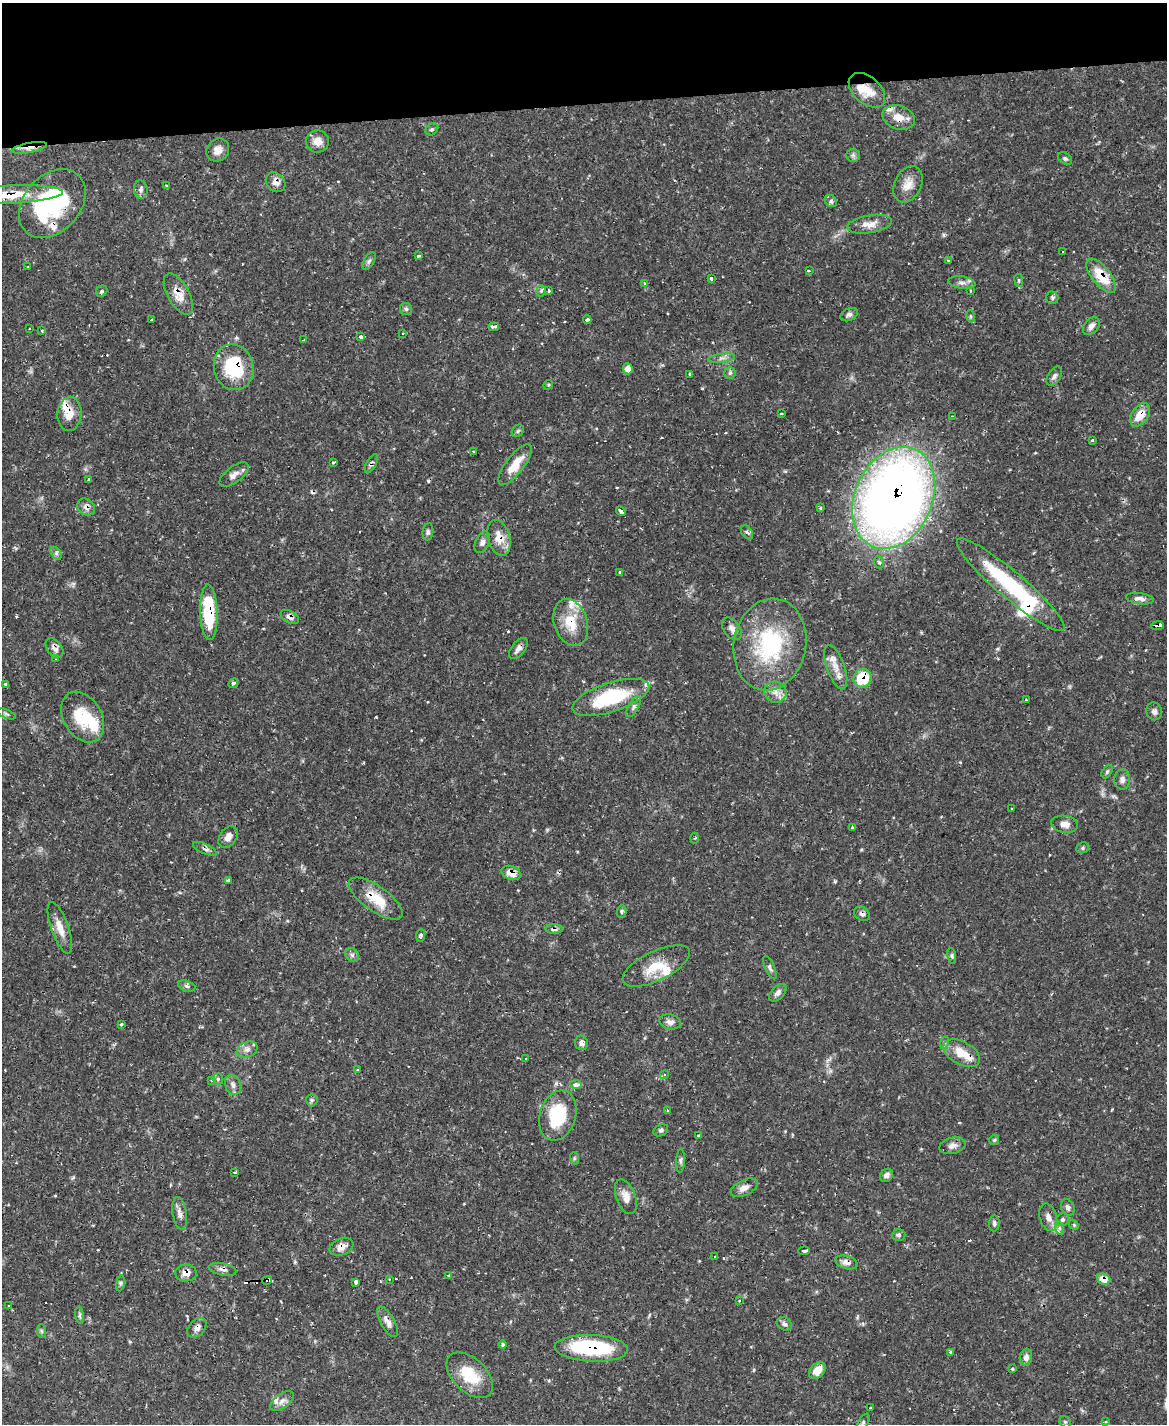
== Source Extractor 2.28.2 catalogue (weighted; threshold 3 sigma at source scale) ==
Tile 3 of 4 x 3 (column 3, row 1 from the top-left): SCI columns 2330-3494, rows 3082-4503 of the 4658 x 4633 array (HDU 1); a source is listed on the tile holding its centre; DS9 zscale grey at full resolution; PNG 1169 x 1426 px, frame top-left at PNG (2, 3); each listed source drawn as its Kron ellipse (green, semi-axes under 4 px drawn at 4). Shown black and unused: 7% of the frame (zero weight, under 2 of 3 exposures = <1% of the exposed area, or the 3 px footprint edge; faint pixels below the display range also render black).
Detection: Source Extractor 2.28.2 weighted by HDU 2 'WHT'; one run over the whole footprint, this tile lists its part. Background 0.119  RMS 0.0032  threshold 0.0145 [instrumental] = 3 sigma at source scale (4.5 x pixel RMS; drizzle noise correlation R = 1.50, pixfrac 1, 0.05/0.05 arcsec/px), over >= 5 px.
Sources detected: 214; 4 inside a brighter object's white glare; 16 cosmic-ray / hot-pixel residue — neither listed nor drawn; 9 inside a brighter listed object's ellipse — not listed separately; the other 185 listed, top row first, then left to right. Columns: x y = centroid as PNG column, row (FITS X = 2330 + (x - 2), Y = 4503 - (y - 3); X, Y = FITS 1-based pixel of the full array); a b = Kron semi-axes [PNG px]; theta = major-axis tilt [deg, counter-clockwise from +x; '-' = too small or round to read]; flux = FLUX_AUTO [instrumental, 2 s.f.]
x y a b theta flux
867 90 21 13 -42 6
899 118 17 11 -17 4.2
432 129 7 5 38 0.57
317 141 11 11 - 2.9
29 148 18 5 11 2
218 150 12 10 45 2.8
853 155 7 6 - 0.85
1065 158 8 5 -36 0.69
276 182 11 8 -47 2.3
908 184 19 13 63 3.9
167 186 3 3 - 3.3
141 190 9 6 -84 1.1
8 195 55 9 3 11
831 201 6 5 - 0.65
52 204 39 28 48 31
870 224 22 9 9 3.5
1062 252 3 3 - 2
418 256 3 3 - 0.75
949 260 4 3 - 0.46
369 261 10 5 59 0.89
28 267 3 2 - 0.28
809 271 4 2 - 0.81
1101 276 20 9 -51 8.4
711 278 3 3 - 0.75
1019 280 6 3 -83 0.5
962 282 14 6 -8 1.5
644 283 3 3 - 0.34
102 291 6 5 - 0.69
541 291 6 4 74 0.67
549 291 3 3 - 0.47
970 291 4 2 - 0.29
178 294 23 10 -60 4.5
1052 298 6 6 - 0.62
406 309 6 6 - 0.69
849 315 9 6 24 1
970 316 6 4 -71 0.43
587 319 4 3 - 0.8
152 320 3 3 - 1.6
1091 326 10 6 51 1.7
494 327 5 3 - 1.3
30 329 2 2 - 0.32
42 331 3 3 - 0.36
402 333 3 2 - 0.33
361 337 4 3 - 2.9
304 340 3 2 - 0.37
722 358 13 3 7 1
234 367 23 19 -74 19
628 369 5 5 - 2.6
730 373 5 5 - 0.58
690 374 3 3 - 0.48
1054 376 10 6 57 1.1
548 385 5 4 - 0.4
781 413 3 2 - 0.38
70 414 17 12 84 4.5
1140 415 13 8 55 5
952 416 3 3 - 0.38
518 431 7 5 46 0.63
1092 440 3 2 - 0.32
473 451 3 2 - 0.29
333 462 3 2 - 0.43
371 464 11 4 62 0.96
515 465 24 9 53 6.4
234 475 17 8 37 2.3
88 479 3 3 - 0.54
894 498 53 38 66 320
86 507 9 7 -37 1.6
820 508 4 3 - 0.6
621 511 5 3 - 1.7
428 532 9 5 84 0.79
747 532 8 5 -53 0.81
499 538 18 11 -74 4.8
482 542 11 7 65 1.4
56 553 7 4 -58 0.75
879 562 6 5 - 0.62
620 572 3 3 - 0.68
1011 585 70 13 -40 31
1140 599 14 5 -7 1.7
209 612 28 8 -88 21
290 617 10 6 -29 1.3
571 622 24 16 -71 8.8
1157 626 6 3 7 9.7
732 629 12 8 -53 1.6
770 645 46 36 79 34
54 648 11 7 -52 1.9
518 648 12 6 51 1.8
56 659 3 3 - 0.29
836 667 23 9 -70 3.8
862 678 9 9 - 12
233 683 5 4 - 0.59
6 684 4 3 - 0.79
775 692 11 10 - 2.6
611 697 40 14 18 26
1026 700 3 3 - 0.38
633 707 11 5 62 1
1154 711 9 7 -72 1.2
6 714 10 4 -23 0.59
83 717 27 19 -59 12
1107 772 7 4 63 0.55
1122 780 10 8 87 1.4
1012 809 3 2 - 0.35
1065 824 13 8 -8 2.2
852 828 3 3 - 1.7
228 837 12 8 55 2.3
694 838 5 3 - 0.41
1083 848 6 5 - 0.57
205 849 13 5 -24 1.2
511 873 10 6 -20 3.6
228 880 4 3 - 0.86
376 899 32 12 -35 8.8
622 912 6 5 - 0.63
862 914 8 6 -33 1.3
60 928 27 8 -71 4.1
554 929 8 5 2 1.1
421 935 6 4 84 0.85
352 955 7 6 - 0.88
952 956 8 4 -82 0.55
656 966 36 14 26 8.5
770 968 12 5 -66 0.88
187 986 9 5 -17 0.89
778 993 10 6 46 1.3
670 1022 11 7 -14 1.5
121 1024 4 3 - 0.38
581 1043 7 6 - 1.5
944 1043 6 4 72 0.54
247 1050 11 7 25 1.8
962 1053 20 11 -29 5.9
526 1058 3 2 - 0.69
358 1070 3 3 - 0.31
664 1075 4 3 - 0.39
218 1079 5 5 - 0.89
212 1080 4 3 - 0.49
576 1084 6 4 -2 2.2
233 1085 10 7 -68 1.5
312 1100 6 6 - 0.6
667 1111 4 3 - 0.27
558 1115 26 18 73 17
661 1130 8 5 25 0.74
698 1135 3 2 - 0.41
994 1140 5 5 - 0.4
952 1146 13 8 13 1.7
574 1158 6 4 -73 0.43
681 1161 12 4 87 0.83
235 1172 3 2 - 0.49
886 1175 7 6 - 1.3
744 1188 14 7 25 2.2
626 1197 18 9 -69 3.1
1068 1207 9 6 -61 1
180 1213 16 7 -81 2
1048 1217 14 8 -74 2.1
1062 1220 7 6 - 0.69
994 1223 8 5 86 0.75
1074 1225 6 4 -46 0.45
1059 1228 7 4 -72 0.6
899 1235 6 6 - 0.72
342 1247 12 8 22 2.6
804 1251 6 3 4 2.1
715 1256 3 3 - 1.2
847 1262 11 6 -16 1.9
223 1269 14 6 -11 1.5
186 1273 11 8 2 2.8
448 1275 3 3 - 0.48
389 1279 2 2 - 0.25
1104 1279 7 5 -21 4.4
267 1280 5 3 - 1.4
356 1282 4 3 - 2.9
120 1283 8 4 82 0.61
739 1301 3 3 - 0.32
9 1306 3 2 - 0.24
80 1315 8 4 -82 0.68
388 1322 17 7 -61 2.2
784 1324 8 6 -32 0.99
197 1328 11 7 48 1.8
41 1331 7 4 -88 0.54
503 1345 4 4 - 0.59
591 1348 37 13 -3 30
951 1353 4 3 - 0.63
1026 1357 8 6 79 1.6
1012 1369 4 3 - 0.52
817 1371 9 7 44 4.5
470 1375 28 17 -44 11
282 1401 13 7 37 1.8
871 1408 3 2 - 0.47
1065 1422 6 5 - 0.55
1105 1422 4 3 - 0.48
863 1423 10 4 60 0.83
Overlapping masked pixels (flux is a lower limit): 37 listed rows (the first 20) at x y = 867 90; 899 118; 29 148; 276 182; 8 195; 52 204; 1101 276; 178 294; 234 367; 70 414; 1140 415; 371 464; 894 498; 86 507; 499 538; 1011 585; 209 612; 290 617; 571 622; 1157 626
Isophote crosses this tile's border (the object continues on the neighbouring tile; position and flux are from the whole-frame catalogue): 2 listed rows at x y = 8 195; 863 1423